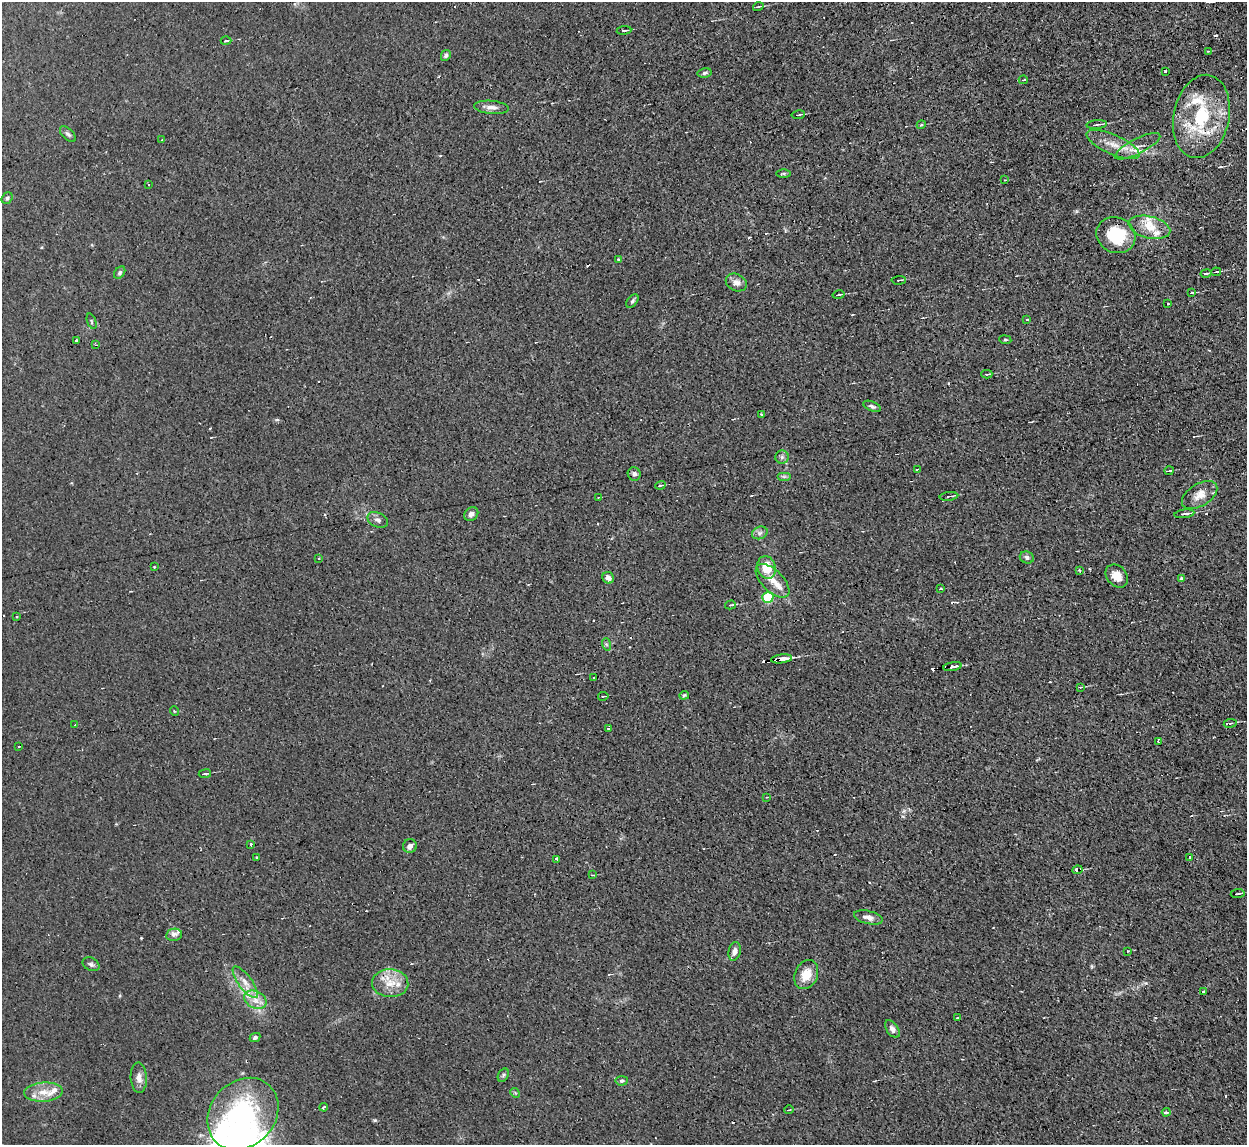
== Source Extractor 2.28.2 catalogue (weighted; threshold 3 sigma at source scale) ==
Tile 10 of 4 x 4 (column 2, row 3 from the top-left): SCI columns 1246-2490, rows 1280-2422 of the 4980 x 4962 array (HDU 1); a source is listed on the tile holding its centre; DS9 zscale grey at full resolution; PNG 1249 x 1147 px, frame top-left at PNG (2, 2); each listed source drawn as its Kron ellipse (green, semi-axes under 4 px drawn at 4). Shown black and unused: <1% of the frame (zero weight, under 2 of 3 exposures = <1% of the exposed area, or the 3 px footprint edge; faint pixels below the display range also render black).
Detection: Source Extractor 2.28.2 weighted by HDU 2 'WHT'; one run over the whole footprint, this tile lists its part. Background 0.0276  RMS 0.0044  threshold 0.0199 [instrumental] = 3 sigma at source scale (4.5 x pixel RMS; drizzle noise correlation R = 1.50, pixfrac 1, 0.05/0.05 arcsec/px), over >= 5 px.
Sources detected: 141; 1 inside a brighter object's white glare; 20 cosmic-ray / hot-pixel residue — neither listed nor drawn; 8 inside a brighter listed object's ellipse — not listed separately; the other 112 listed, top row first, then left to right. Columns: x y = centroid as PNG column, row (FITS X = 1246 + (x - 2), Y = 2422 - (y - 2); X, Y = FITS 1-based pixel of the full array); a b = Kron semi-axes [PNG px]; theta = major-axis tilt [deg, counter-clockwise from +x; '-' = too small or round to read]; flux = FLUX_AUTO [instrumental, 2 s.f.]
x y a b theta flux
758 7 5 3 - 0.43
624 30 7 2 5 0.64
226 41 5 2 - 0.57
1208 51 3 2 - 0.32
446 55 5 4 - 1
1165 71 3 3 - 0.84
705 73 7 4 10 0.82
1023 80 4 3 - 0.62
491 107 17 6 -5 2.6
798 115 7 3 9 0.76
1201 116 42 27 78 31
1097 124 10 2 5 0.91
921 125 4 3 - 0.51
68 134 10 5 -44 1.2
162 140 3 2 - 0.44
1113 144 28 9 -24 7.1
1137 146 25 7 26 5
783 173 7 3 0 0.61
1005 180 3 3 - 0.43
148 184 3 2 - 0.47
7 198 6 5 - 0.98
1149 227 21 11 -14 6.5
1116 235 20 17 -27 20
619 259 4 3 - 1.1
1216 272 5 3 - 0.64
120 273 7 5 52 0.82
1206 273 5 3 - 0.88
899 280 7 2 4 0.44
736 282 11 8 -27 2.6
1192 293 4 3 - 0.77
839 295 6 3 12 0.86
632 301 8 5 53 0.99
1167 304 3 3 - 1.8
1027 319 3 3 - 0.68
92 321 8 2 -69 0.5
76 340 3 2 - 0.46
1005 340 6 3 -8 0.5
95 345 3 2 - 0.51
987 374 5 2 - 0.58
872 406 9 4 -23 1.1
761 414 3 2 - 0.66
782 457 6 6 - 1.2
917 469 2 2 - 0.53
1169 471 4 2 - 0.56
634 474 7 6 - 1.5
784 476 7 4 0 0.87
660 485 5 3 - 0.65
1200 495 19 11 31 5.1
949 496 9 2 7 0.67
599 497 4 2 - 0.34
471 514 7 6 - 1.8
1184 514 10 3 7 1.8
378 520 11 7 -26 1.7
760 533 8 6 22 1.3
1027 557 7 6 - 1.2
319 558 2 2 - 0.48
154 567 3 2 - 0.3
767 567 11 9 -74 9.6
1079 570 4 3 - 0.48
1117 576 13 9 -45 5.2
608 578 6 5 - 2.7
1181 578 3 3 - 3.4
773 581 21 10 -45 7
940 589 3 2 - 0.36
768 597 5 5 - 27
730 605 5 3 - 0.69
16 616 3 3 - 1.2
606 644 6 4 -71 0.7
781 659 11 3 7 2.9
953 667 9 3 10 1.6
594 678 3 2 - 0.5
1080 687 3 3 - 0.49
684 695 5 3 - 0.56
603 696 5 2 - 0.4
174 711 5 3 - 0.33
1230 723 6 3 8 0.61
75 725 3 2 - 1.9
608 728 3 2 - 0.71
1158 741 4 2 - 0.88
19 746 3 2 - 0.59
205 774 6 2 6 0.64
767 797 4 2 - 0.31
251 845 3 3 - 1.3
410 846 7 6 - 1.8
257 857 3 2 - 0.61
1190 857 3 3 - 1
557 859 3 3 - 8.3
1077 870 5 3 - 5.7
593 875 4 2 - 0.42
1238 893 7 2 6 0.54
868 917 14 6 -14 2.6
174 935 8 6 8 1.8
735 951 9 6 77 2
1128 951 3 3 - 0.36
91 964 9 6 -27 1.3
806 974 15 11 65 6.8
245 982 19 6 -53 4.2
390 983 18 14 -3 7.9
1203 991 3 3 - 1.6
255 1000 12 8 -26 4.2
957 1018 3 3 - 2.3
892 1029 10 5 -55 1.8
255 1037 5 4 - 1.1
503 1075 7 5 60 0.85
139 1078 15 8 -86 2.9
622 1081 6 4 4 0.74
43 1092 19 9 3 6.3
515 1093 5 4 - 0.53
324 1107 4 3 - 1.7
789 1110 5 2 - 0.4
1166 1112 4 3 - 1.3
243 1114 39 32 47 61
Overlapping masked pixels (flux is a lower limit): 3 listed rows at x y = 781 659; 953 667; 1077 870
Unlisted compact peaks at least as high as the median listed source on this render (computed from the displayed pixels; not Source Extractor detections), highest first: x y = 1146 983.